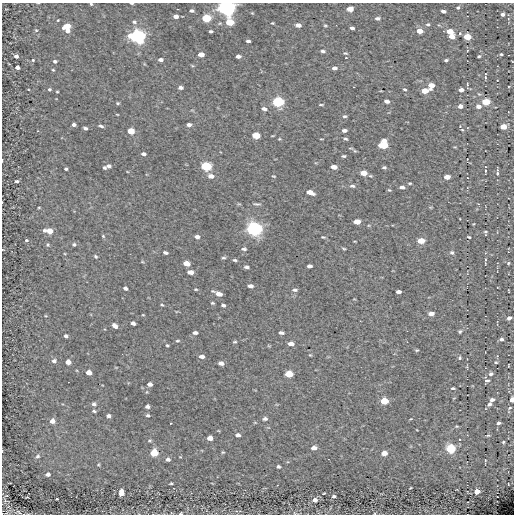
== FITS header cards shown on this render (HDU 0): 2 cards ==
NAXIS1  =                  512
NAXIS2  =                  512

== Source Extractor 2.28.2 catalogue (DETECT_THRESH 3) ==
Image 512 x 512 px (HDU 0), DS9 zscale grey, 1 PNG px = 1 image px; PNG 516 x 516 px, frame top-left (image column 1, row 512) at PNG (2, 3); no overlay
Background -0.0613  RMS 5.3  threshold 16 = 3 sigma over >= 5 px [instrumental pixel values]
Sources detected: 211; all 211 listed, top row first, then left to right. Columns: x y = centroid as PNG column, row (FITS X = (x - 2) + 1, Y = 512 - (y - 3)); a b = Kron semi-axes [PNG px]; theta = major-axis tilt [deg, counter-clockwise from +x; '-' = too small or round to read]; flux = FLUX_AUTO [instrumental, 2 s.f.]
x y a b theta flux
132 3 4 2 - 430
91 4 3 3 - 370
226 7 7 5 -2 210000
458 8 4 3 - 470
350 9 5 4 - 5200
191 11 4 3 - 880
443 11 5 3 - 1100
252 13 4 4 - 290
502 14 4 3 - 1000
176 16 4 4 - 1900
206 18 5 4 - 18000
377 18 5 4 - 860
58 20 3 2 - 290
134 22 6 5 - 740
229 22 6 5 - 11000
272 23 3 3 - 320
428 24 4 4 - 560
298 25 5 4 - 1700
325 25 5 3 - 410
67 26 7 4 17 4200
352 28 4 3 - 990
36 30 6 5 - 580
67 31 5 4 - 1300
211 31 4 3 - 630
420 31 5 4 - 4300
450 31 5 4 - 5800
137 36 7 5 -4 110000
452 36 5 4 - 3100
467 37 5 4 - 9300
248 41 4 3 - 860
323 51 6 4 -8 720
345 53 7 4 -9 500
201 54 5 4 - 3100
501 54 3 3 - 420
16 56 5 5 - 1300
238 56 5 4 - 1500
479 56 3 3 - 440
33 60 4 4 - 470
160 60 4 3 - 1300
446 60 4 2 - 550
55 61 4 4 - 820
9 64 3 2 - 220
17 67 4 4 - 1400
334 68 5 4 - 1200
53 70 5 4 - 410
485 77 5 2 - 410
497 80 2 2 - 180
467 84 4 2 - 330
431 85 5 5 - 3800
180 88 5 3 - 1000
49 89 5 4 - 600
404 89 5 3 - 450
461 90 4 4 - 1500
425 91 5 4 - 4800
57 92 3 3 - 340
479 94 5 3 - 380
387 101 5 4 - 1300
278 102 6 5 - 39000
486 102 5 4 - 12000
118 103 5 4 - 440
321 105 7 3 0 370
460 106 5 4 - 1400
478 106 6 4 -7 1700
264 109 6 4 -14 1100
117 114 4 2 - 230
345 116 5 4 - 530
74 125 4 3 - 1100
189 125 5 4 - 1100
101 126 6 4 -17 680
503 127 5 4 - 6000
85 128 4 3 - 840
344 130 5 3 - 980
462 130 4 3 - 260
131 131 5 4 - 6700
256 135 6 4 -3 8300
279 139 4 3 - 320
346 139 4 3 - 490
383 145 6 5 - 17000
355 151 5 4 - 390
143 154 4 3 - 960
344 156 4 3 - 490
2 160 3 2 - 230
109 166 6 4 4 1000
206 166 6 5 - 26000
334 167 6 4 -5 2200
384 167 5 3 - 610
104 168 4 3 - 550
66 169 3 3 - 600
485 171 3 2 - 280
363 173 6 4 -3 4000
497 173 8 3 88 720
211 176 7 5 -10 2000
274 176 4 2 - 310
447 177 5 4 - 3000
17 181 5 4 - 690
410 183 4 3 - 370
352 186 7 4 -6 820
402 187 6 4 -2 1100
389 190 5 4 - 400
310 192 7 4 -18 2800
2 202 3 2 - 410
257 204 9 3 -6 640
39 207 4 3 - 340
357 222 6 4 0 4000
254 229 7 6 - 100000
44 230 6 4 26 810
49 231 6 5 - 4100
485 232 6 4 -11 540
103 236 6 4 -46 420
197 237 6 4 -9 1200
323 237 5 3 - 360
469 237 4 3 - 360
26 240 5 5 - 630
421 241 6 4 3 7000
74 244 6 5 - 710
48 245 6 5 - 590
244 249 6 4 3 670
344 249 5 3 - 400
165 253 5 3 - 900
452 253 6 6 - 790
95 256 5 4 - 510
223 258 6 4 4 510
235 260 5 3 - 530
485 260 4 2 - 290
142 262 5 3 - 300
186 263 6 4 -13 3600
508 263 4 4 - 420
309 266 5 3 - 1000
246 267 4 3 - 740
190 272 6 4 -6 2200
250 286 5 4 - 1300
125 288 4 3 - 930
196 289 4 3 - 360
295 290 6 4 3 760
509 291 3 2 - 220
398 292 5 3 - 1300
218 294 8 4 -22 3000
212 303 4 3 - 420
162 305 4 3 - 360
223 305 4 3 - 700
431 314 5 4 - 2200
143 315 4 2 - 250
509 318 4 3 - 1300
133 323 4 3 - 1200
115 326 5 4 - 1500
460 331 4 4 - 540
195 333 5 4 - 1100
281 333 5 3 - 960
66 336 4 3 - 830
501 339 4 3 - 850
177 341 5 3 - 420
235 342 5 4 - 400
291 344 6 4 -3 2000
167 345 4 3 - 410
269 346 6 3 -19 310
417 350 4 4 - 420
310 355 5 3 - 310
201 356 6 4 -6 1400
460 358 5 4 - 480
54 361 5 5 - 1000
68 362 4 4 - 2200
496 362 4 3 - 340
221 363 5 4 - 1800
508 365 3 2 - 210
89 373 5 4 - 3300
289 374 6 4 -3 10000
491 374 6 5 - 950
487 381 7 5 13 760
150 384 4 4 - 1400
453 388 4 2 - 520
492 400 4 3 - 1000
512 400 4 3 - 3100
384 401 5 4 - 10000
94 404 5 5 - 870
489 404 4 3 - 940
147 406 4 4 - 1000
510 408 4 3 - 360
94 411 5 3 - 490
148 415 4 3 - 640
108 416 4 4 - 1100
265 419 6 5 - 800
411 419 4 3 - 280
52 421 5 5 - 2000
171 423 2 2 - 290
498 423 3 3 - 710
457 426 4 3 - 340
238 435 5 4 - 1100
488 435 4 3 - 330
210 438 5 4 - 2800
503 442 3 2 - 350
314 448 5 4 - 2400
451 449 5 5 - 26000
223 452 4 3 - 350
154 453 5 5 - 13000
384 453 5 4 - 3400
38 456 7 5 45 830
168 459 4 4 - 1000
98 465 4 3 - 370
278 467 4 3 - 600
48 474 4 4 - 1100
171 483 3 2 - 350
410 488 3 2 - 260
477 492 4 4 - 3600
121 493 6 4 -88 3500
324 493 3 2 - 250
334 496 4 3 - 700
57 499 3 2 - 240
315 500 5 4 - 2100
236 511 3 2 - 240
19 512 8 3 -42 520
181 513 3 2 - 310
At the frame edge (FLAGS 8, measured only in part): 7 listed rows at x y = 132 3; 91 4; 226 7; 2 160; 2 202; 512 400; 181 513

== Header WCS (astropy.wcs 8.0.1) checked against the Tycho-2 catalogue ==
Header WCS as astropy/WCSLIB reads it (CRVAL/CRPIX/CD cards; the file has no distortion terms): RA---TAN/DEC--TAN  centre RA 08:47:33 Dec -43:46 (131.89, -43.77 deg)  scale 1.22 arcsec/px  FOV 10.4' x 10.4'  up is -36 deg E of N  parity normal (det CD < 0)
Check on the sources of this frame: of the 60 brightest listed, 3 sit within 2.0 arcsec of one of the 9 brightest Tycho-2 stars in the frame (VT <= 12.32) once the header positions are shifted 0.33 arcsec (0.19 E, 0.27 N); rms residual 0.79 arcsec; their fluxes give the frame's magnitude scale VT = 22.11 - 2.5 log10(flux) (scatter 0.28 mag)
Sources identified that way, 3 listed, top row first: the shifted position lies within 2.0 arcsec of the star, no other Tycho-2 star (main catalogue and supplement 1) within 4.0 arcsec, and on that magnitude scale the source's flux lands within +1.5 / -3 mag of the star's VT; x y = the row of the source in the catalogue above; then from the Tycho-2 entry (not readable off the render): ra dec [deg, ICRS J2000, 3 dp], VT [Tycho-2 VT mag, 2 dp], TYC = Tycho-2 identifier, HIP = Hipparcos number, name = IAU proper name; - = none
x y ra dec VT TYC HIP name
206 18 131.842 -43.698 11.78 7687-840-1 - -
278 102 131.838 -43.735 10.64 7687-1742-1 - -
486 102 131.759 -43.776 11.63 7687-1158-1 - -